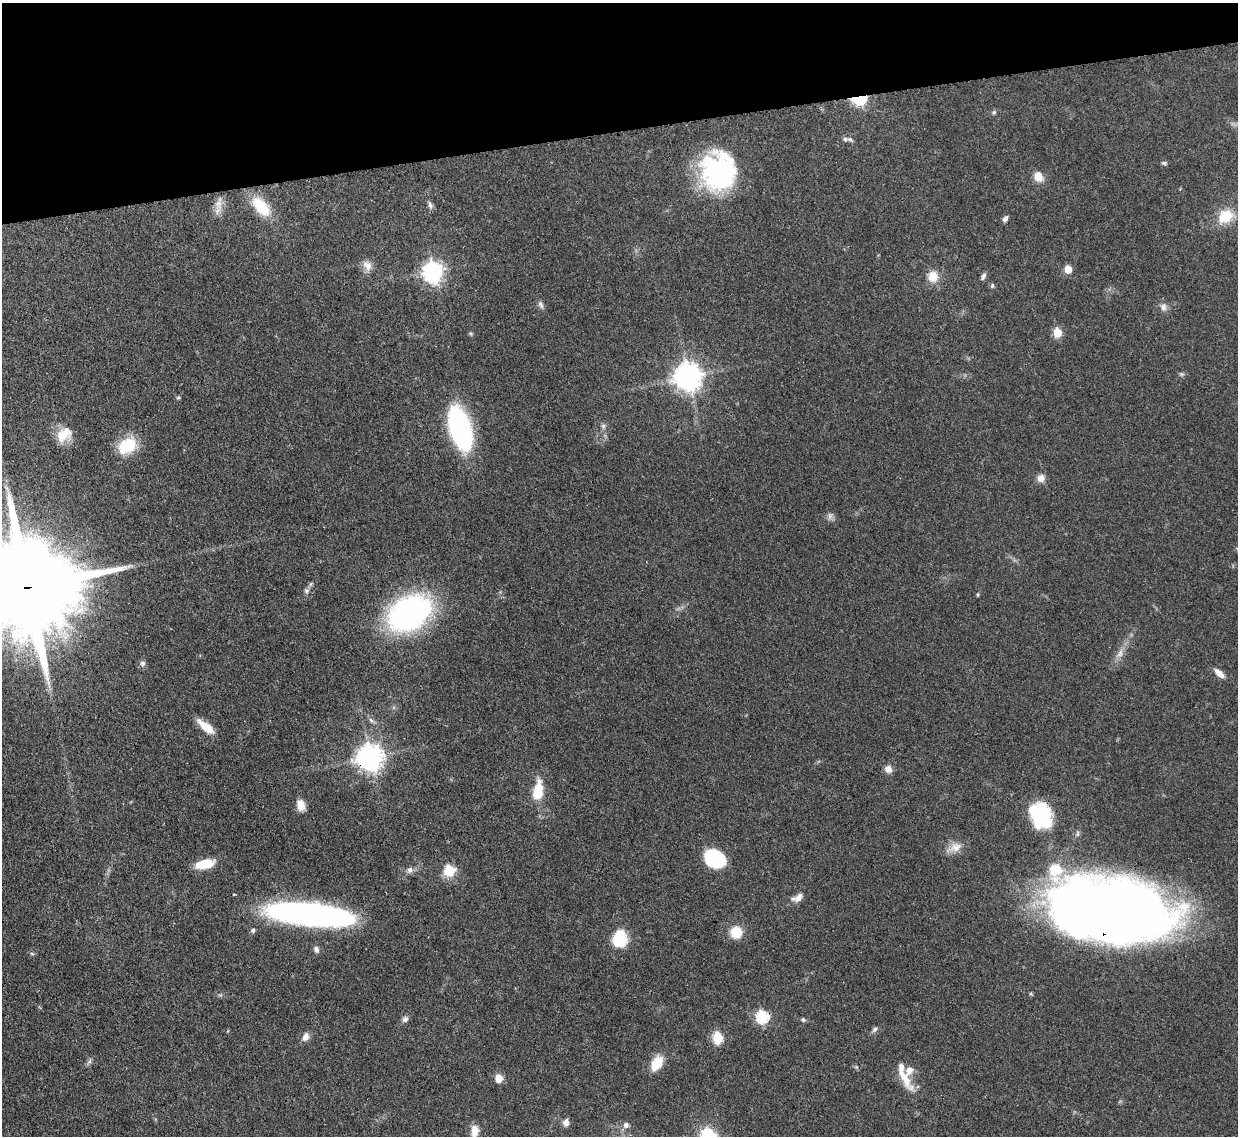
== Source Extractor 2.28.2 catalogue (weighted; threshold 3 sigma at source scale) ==
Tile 3 of 4 x 4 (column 3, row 1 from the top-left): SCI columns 2554-3789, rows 3624-4757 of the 5109 x 5092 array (HDU 1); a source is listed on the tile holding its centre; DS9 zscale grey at full resolution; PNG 1240 x 1138 px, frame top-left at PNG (2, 3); no overlay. Shown black and unused: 11% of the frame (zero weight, under 3 of 4 exposures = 9% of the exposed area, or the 3 px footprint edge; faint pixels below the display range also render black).
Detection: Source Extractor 2.28.2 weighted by HDU 2 'WHT'; one run over the whole footprint, this tile lists its part. Background 0.114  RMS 0.0048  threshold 0.0217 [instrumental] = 3 sigma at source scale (4.5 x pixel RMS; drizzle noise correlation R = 1.50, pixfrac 1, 0.05/0.05 arcsec/px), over >= 5 px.
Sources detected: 74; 4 inside a brighter listed object's ellipse — not listed separately; the other 70 listed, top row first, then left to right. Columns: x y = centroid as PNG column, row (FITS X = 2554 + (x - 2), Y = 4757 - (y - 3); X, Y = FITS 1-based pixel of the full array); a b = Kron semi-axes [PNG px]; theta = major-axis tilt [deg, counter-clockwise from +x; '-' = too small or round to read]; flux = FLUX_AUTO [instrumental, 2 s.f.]
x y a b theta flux
860 98 8 5 15 81
994 112 7 5 16 0.93
850 139 10 6 -32 1.3
1164 163 8 5 -15 0.99
719 172 39 34 -84 76
1038 176 12 10 -71 5.4
219 203 21 10 79 5
430 205 11 6 -68 1.6
261 206 24 12 -46 18
1225 216 19 14 36 13
1005 219 8 5 57 1.6
367 265 15 11 -60 3.9
1068 269 5 5 - 12
433 272 8 7 - 280
983 276 10 5 64 1.4
933 277 13 12 - 7.2
992 286 6 5 - 0.88
541 305 12 6 -63 1.6
1163 307 11 9 -90 2.4
1057 332 5 5 - 19
471 334 6 4 -19 0.66
1182 374 6 5 - 0.88
688 376 9 8 - 600
178 398 6 4 1 0.62
603 426 7 6 - 1.3
460 428 29 14 -73 120
64 435 21 15 38 9.4
127 446 23 17 35 16
1041 478 9 9 - 3.5
830 516 11 6 83 1.7
27 587 43 22 8 18000
306 590 7 6 - 1.4
978 594 5 4 - 0.63
409 613 32 23 34 160
1119 654 15 8 53 3.7
142 663 7 7 - 1.5
1219 673 14 6 -43 3.7
371 720 8 4 -45 1.2
206 727 22 8 -41 8.1
370 757 8 8 - 530
888 769 9 9 - 3.1
538 791 16 7 81 21
301 805 12 8 -72 5.2
1041 815 25 19 -66 37
955 847 20 11 27 5.3
715 859 20 14 -28 35
204 864 19 9 11 12
410 870 9 8 - 2
449 871 15 14 - 8.7
799 898 15 9 44 3.6
1112 911 108 54 -7 640
310 914 74 18 -6 190
253 930 6 5 - 1.1
736 932 12 12 - 10
620 939 21 17 87 15
316 949 9 7 -69 1.8
32 954 6 3 -19 0.68
762 1017 6 6 - 58
405 1019 9 7 42 1.7
803 1020 6 5 - 0.91
875 1029 9 5 46 1.3
306 1037 11 7 65 3
718 1038 6 5 - 36
89 1061 8 5 46 1.2
657 1063 17 11 56 10
904 1077 43 9 -58 9.2
499 1078 9 8 - 4.6
566 1122 9 7 82 2.4
626 1125 9 8 - 2.1
474 1131 14 8 87 5.2
Overlapping masked pixels (flux is a lower limit): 5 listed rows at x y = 860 98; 27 587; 370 757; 1112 911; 762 1017
Isophote crosses this tile's border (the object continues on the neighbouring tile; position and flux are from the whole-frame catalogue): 2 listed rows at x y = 27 587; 474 1131